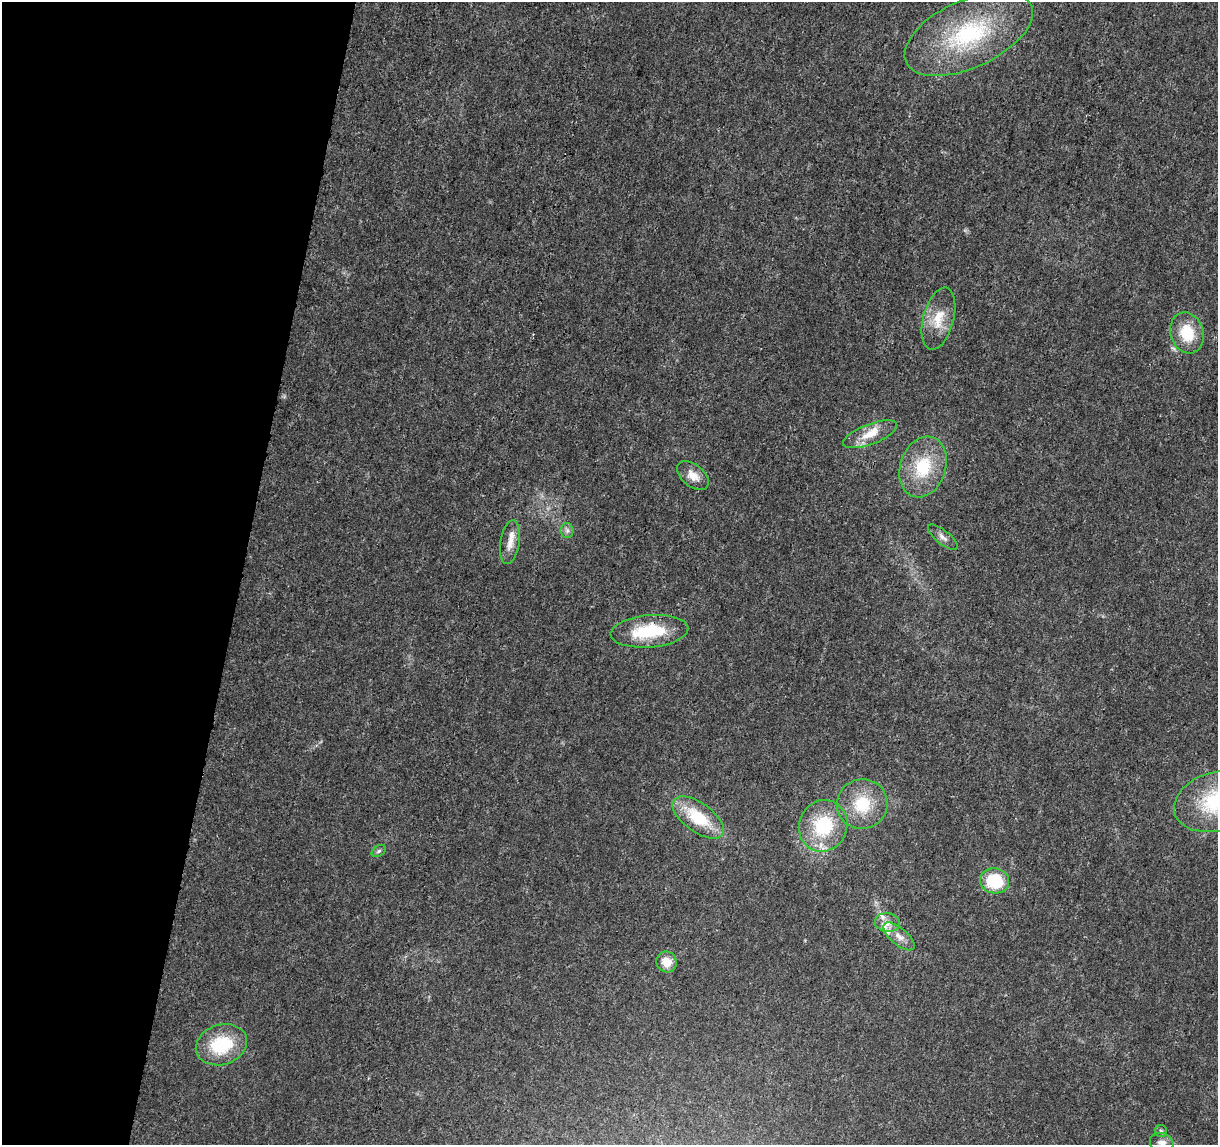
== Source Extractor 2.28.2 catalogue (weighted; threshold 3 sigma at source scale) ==
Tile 9 of 4 x 4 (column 1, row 3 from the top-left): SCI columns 3-1218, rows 1372-2514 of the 4875 x 5084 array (HDU 1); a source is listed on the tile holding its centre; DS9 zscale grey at full resolution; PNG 1220 x 1147 px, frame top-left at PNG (2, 2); each listed source drawn as its Kron ellipse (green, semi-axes under 4 px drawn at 4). Shown black and unused: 20% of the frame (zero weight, under 3 of 5 exposures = <1% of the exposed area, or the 3 px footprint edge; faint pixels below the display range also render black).
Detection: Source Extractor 2.28.2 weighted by HDU 2 'WHT'; one run over the whole footprint, this tile lists its part. Background 0.007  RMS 0.0012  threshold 0.00538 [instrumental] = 3 sigma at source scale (4.5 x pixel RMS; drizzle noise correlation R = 1.50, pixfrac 1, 0.0396/0.0396 arcsec/px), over >= 5 px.
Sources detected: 27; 5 inside a brighter listed object's ellipse — not listed separately; the other 22 listed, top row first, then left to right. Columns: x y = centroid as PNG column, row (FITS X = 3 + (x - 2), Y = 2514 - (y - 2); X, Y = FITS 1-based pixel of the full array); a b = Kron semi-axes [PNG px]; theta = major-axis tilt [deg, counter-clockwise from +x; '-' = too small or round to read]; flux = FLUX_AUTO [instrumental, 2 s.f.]
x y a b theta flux
969 34 69 34 25 16
938 319 32 15 75 3
1187 333 21 16 -73 3.9
870 434 28 10 21 2.3
923 467 31 22 71 5.9
693 476 18 11 -40 1.5
567 531 7 6 - 0.39
943 537 18 7 -39 0.67
510 542 22 9 81 1.5
649 631 39 16 5 6.6
1217 801 43 29 16 9.9
862 804 25 24 - 5
698 817 30 14 -36 5.6
823 826 26 24 66 7.4
379 851 8 5 36 0.26
995 881 14 12 -11 5.3
887 922 12 9 -8 0.96
899 936 19 8 -40 1.1
666 962 10 10 - 1.7
221 1045 26 20 18 6.9
1161 1131 6 6 - 0.26
1162 1143 12 9 -18 0.97
Isophote crosses this tile's border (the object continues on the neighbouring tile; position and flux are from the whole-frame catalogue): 2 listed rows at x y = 1217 801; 1162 1143